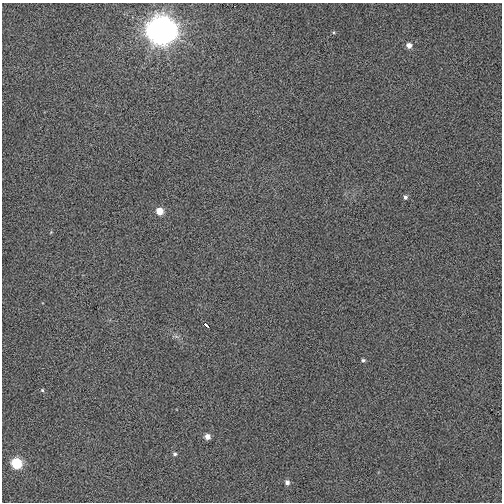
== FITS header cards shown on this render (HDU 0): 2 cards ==
NAXIS1  =                  500
NAXIS2  =                  500

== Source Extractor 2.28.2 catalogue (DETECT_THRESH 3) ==
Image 500 x 500 px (HDU 0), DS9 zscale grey, 1 PNG px = 1 image px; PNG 504 x 504 px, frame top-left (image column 1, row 500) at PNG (2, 3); no overlay
Background 4.49e-04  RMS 0.0089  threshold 0.0267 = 3 sigma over >= 5 px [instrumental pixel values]
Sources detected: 13; all 13 listed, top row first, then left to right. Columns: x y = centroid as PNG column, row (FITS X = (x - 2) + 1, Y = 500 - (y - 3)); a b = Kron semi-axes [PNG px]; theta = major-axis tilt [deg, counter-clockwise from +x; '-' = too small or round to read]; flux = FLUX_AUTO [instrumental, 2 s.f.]
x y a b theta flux
160 30 10 9 - 1400
333 32 5 4 - 0.68
409 45 6 5 - 3.7
405 197 6 5 - 1.4
160 211 5 5 - 9.1
51 232 6 3 71 0.55
206 325 4 3 - 3
363 360 5 4 - 1
42 390 5 5 - 0.8
207 437 5 5 - 4.3
175 454 6 5 - 1.2
16 463 6 6 - 31
287 482 6 5 - 2.4